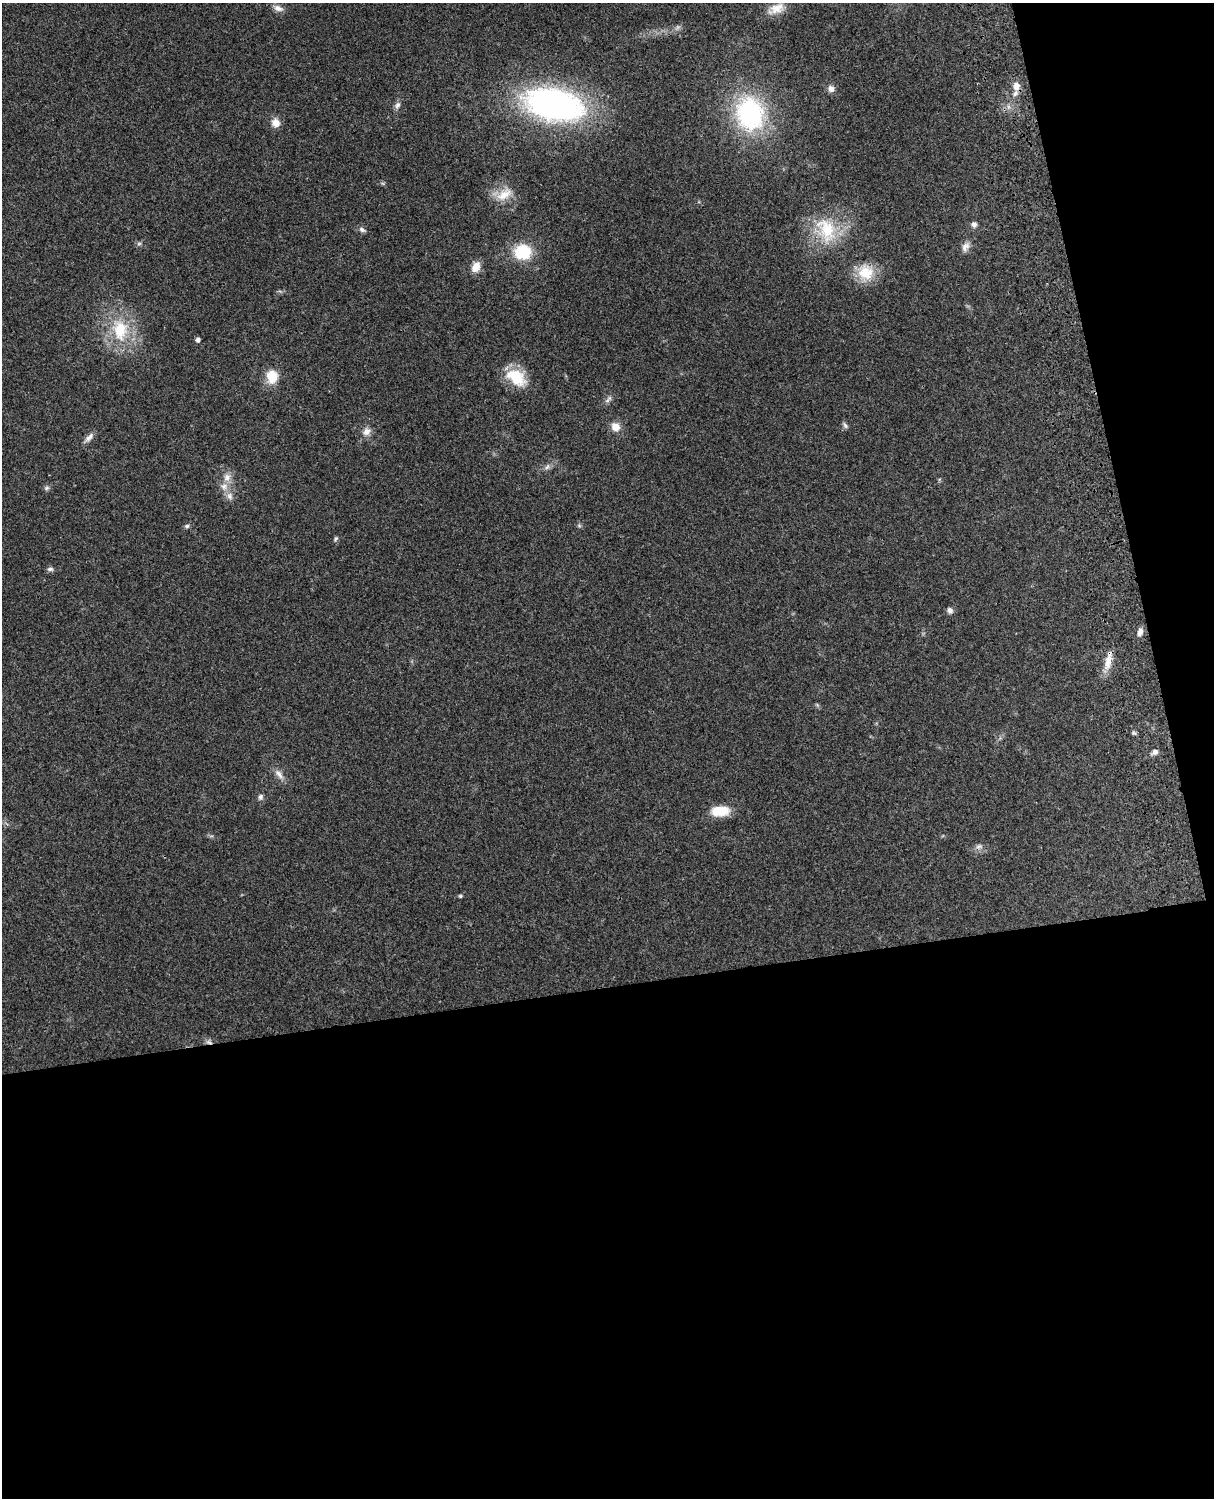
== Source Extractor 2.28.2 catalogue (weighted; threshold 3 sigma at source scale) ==
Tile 12 of 4 x 3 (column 4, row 3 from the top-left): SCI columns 3756-4967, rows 164-1659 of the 5089 x 4927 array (HDU 1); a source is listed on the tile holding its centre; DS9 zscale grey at full resolution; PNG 1216 x 1500 px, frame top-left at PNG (2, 3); no overlay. Shown black and unused: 39% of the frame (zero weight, under 3 of 4 exposures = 6% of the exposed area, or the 3 px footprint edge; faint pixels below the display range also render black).
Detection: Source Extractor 2.28.2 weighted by HDU 2 'WHT'; one run over the whole footprint, this tile lists its part. Background 0.255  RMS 0.0089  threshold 0.0398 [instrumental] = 3 sigma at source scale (4.5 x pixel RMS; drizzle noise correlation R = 1.50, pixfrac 1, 0.05/0.05 arcsec/px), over >= 5 px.
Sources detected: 48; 1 too faint to see at this stretch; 1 inside a brighter object's white glare — not listed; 1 inside a brighter listed object's ellipse — not listed separately; the other 45 listed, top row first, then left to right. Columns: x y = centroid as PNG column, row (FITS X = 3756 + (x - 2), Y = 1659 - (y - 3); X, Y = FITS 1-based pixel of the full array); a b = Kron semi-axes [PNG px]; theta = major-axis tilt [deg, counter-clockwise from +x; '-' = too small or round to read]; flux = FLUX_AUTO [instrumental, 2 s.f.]
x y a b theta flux
278 8 15 7 -20 5.1
776 9 25 12 23 12
1016 86 10 8 -88 8.5
831 89 9 8 - 4.4
397 105 10 7 62 3.4
554 105 50 27 -13 320
750 114 38 30 -76 130
276 123 11 9 -70 7.7
504 194 25 14 36 15
974 224 7 7 - 2.9
362 230 10 6 -30 2.7
826 230 38 27 -65 47
139 244 7 4 1 1.6
965 247 14 9 63 5.3
523 252 16 14 0 39
476 267 11 8 63 11
866 272 22 21 - 23
120 330 31 21 -85 45
198 339 5 4 - 3
272 376 17 14 -89 16
517 379 26 19 -31 25
608 399 13 5 50 2.9
845 425 10 5 -53 2.1
615 427 10 9 - 8.7
366 431 10 9 - 6
89 438 17 6 46 4.7
547 467 11 5 40 3
227 477 12 10 80 7.3
47 488 7 5 21 1.9
230 496 11 8 -74 4.8
187 526 6 5 - 1.7
579 526 6 4 -2 1.4
336 539 7 5 53 1.6
50 569 9 5 0 2.3
950 610 8 6 -57 2.9
1140 632 9 6 71 4.5
1108 662 22 9 80 11
1134 733 7 4 -18 1.4
1155 752 8 7 - 3.4
279 774 17 7 -52 5.9
260 797 8 6 68 2.5
720 811 23 12 4 18
979 846 10 6 22 3.3
460 896 5 4 - 1.2
209 1042 9 6 -30 3.2
Overlapping masked pixels (flux is a lower limit): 3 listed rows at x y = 1016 86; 1108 662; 209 1042